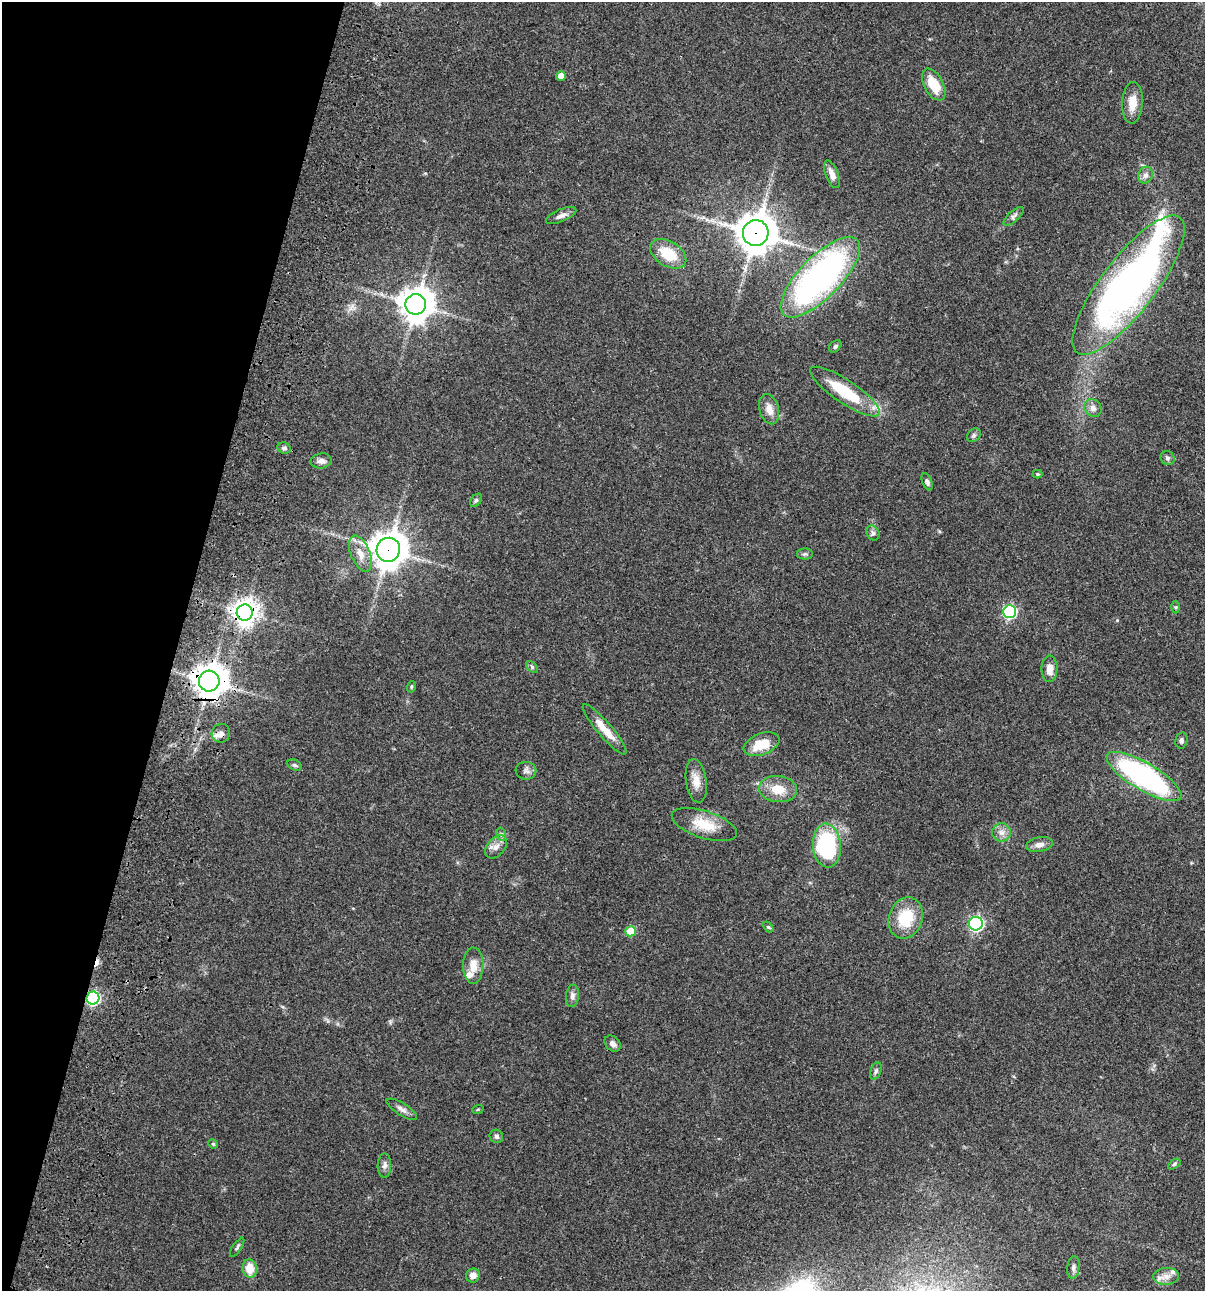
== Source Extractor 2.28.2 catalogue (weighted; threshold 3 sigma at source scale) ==
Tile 9 of 4 x 4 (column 1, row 3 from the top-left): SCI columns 234-1436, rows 1408-2696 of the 5404 x 5390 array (HDU 1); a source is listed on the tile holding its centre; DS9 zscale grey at full resolution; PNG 1207 x 1293 px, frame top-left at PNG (2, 2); each listed source drawn as its Kron ellipse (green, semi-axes under 4 px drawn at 4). Shown black and unused: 15% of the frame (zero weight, under 3 of 4 exposures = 9% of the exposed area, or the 3 px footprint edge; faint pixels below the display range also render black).
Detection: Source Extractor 2.28.2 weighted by HDU 2 'WHT'; one run over the whole footprint, this tile lists its part. Background 0.0464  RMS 0.0055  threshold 0.0247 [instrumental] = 3 sigma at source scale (4.5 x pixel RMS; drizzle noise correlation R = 1.50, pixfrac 1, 0.05/0.05 arcsec/px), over >= 5 px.
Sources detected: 75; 1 inside a brighter object's white glare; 1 cosmic-ray / hot-pixel residue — neither listed nor drawn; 4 inside a brighter listed object's ellipse — not listed separately; the other 69 listed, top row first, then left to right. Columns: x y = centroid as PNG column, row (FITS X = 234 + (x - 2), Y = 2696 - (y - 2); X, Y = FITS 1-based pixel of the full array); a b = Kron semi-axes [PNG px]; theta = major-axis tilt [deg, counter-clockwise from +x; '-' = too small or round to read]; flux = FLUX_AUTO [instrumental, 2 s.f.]
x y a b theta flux
561 76 5 4 - 5.5
934 85 17 9 -61 12
1132 103 21 10 87 7.5
832 174 15 6 -68 3.5
1145 175 8 7 - 2.2
561 215 16 6 23 2.6
1014 216 13 5 42 1.7
756 233 13 13 - 1200
668 254 20 12 -32 16
820 277 52 20 46 170
1128 285 85 27 53 280
416 304 10 10 - 940
835 346 7 5 46 1.1
845 392 41 11 -34 25
1093 408 9 8 - 2.6
769 409 15 9 -74 4.9
974 435 8 6 46 1.2
284 448 7 5 -23 1.5
1168 458 7 6 - 1.2
321 461 10 7 7 2.2
1038 474 5 4 - 0.57
927 482 9 5 -68 1.4
476 500 7 5 54 0.99
873 533 8 6 -63 1.4
388 550 12 11 - 900
360 554 19 9 -68 6.4
805 554 8 5 0 1.1
1176 607 6 4 89 0.74
1010 612 6 6 - 81
245 613 8 8 - 520
532 667 7 4 -46 0.91
1049 669 13 8 89 4.3
209 681 10 10 - 890
411 687 6 3 72 0.68
605 729 32 7 -49 9.1
221 733 9 9 - 2.8
1181 740 8 6 78 1.4
761 744 18 10 22 12
294 765 8 5 -26 0.96
526 771 10 8 1 2.2
1144 776 42 13 -30 120
696 781 22 10 -82 5.8
778 789 19 13 -6 9.8
704 825 34 13 -18 13
1001 832 9 9 - 3.1
501 834 7 4 -72 1.2
1039 845 13 7 11 3.1
827 846 22 14 -86 57
496 847 13 8 48 3.7
906 918 21 16 70 19
976 924 7 7 - 110
768 927 6 4 -44 0.66
631 931 5 5 - 11
473 966 18 10 89 6.4
572 996 11 6 82 2.2
93 998 6 6 - 85
613 1044 9 6 -47 2.3
876 1071 9 5 69 1.3
402 1109 17 6 -32 2.5
478 1109 6 3 19 0.53
496 1136 7 6 - 1.5
213 1144 5 4 - 0.6
1174 1164 7 4 36 0.87
384 1165 12 6 89 2.2
237 1247 11 3 56 0.98
1073 1268 11 6 85 1.9
250 1269 9 7 -87 7.9
473 1276 7 6 - 3.7
1166 1276 13 8 4 3.8
Overlapping masked pixels (flux is a lower limit): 6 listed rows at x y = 756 233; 388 550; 245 613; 209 681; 221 733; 93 998